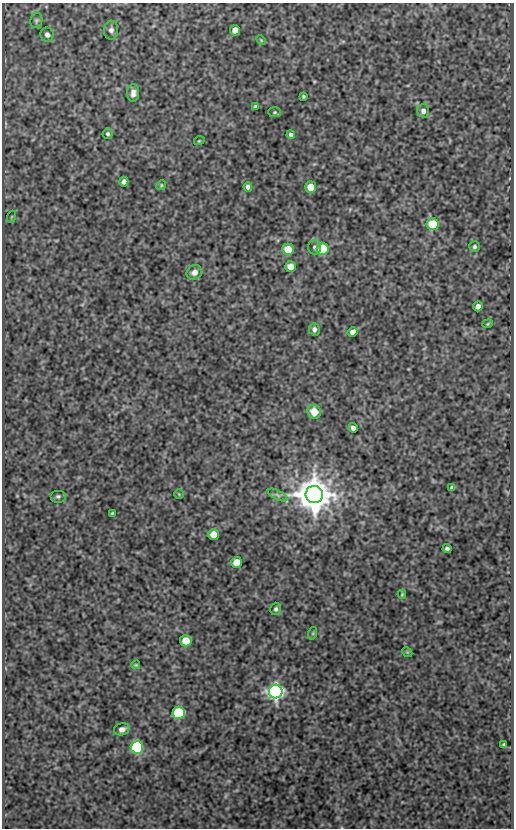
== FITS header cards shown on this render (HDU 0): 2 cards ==
NAXIS1  =                  512
NAXIS2  =                  826

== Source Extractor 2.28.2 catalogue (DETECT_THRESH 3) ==
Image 512 x 826 px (HDU 0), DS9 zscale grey, 1 PNG px = 1 image px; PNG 516 x 830 px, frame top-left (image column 1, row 826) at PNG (2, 3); each listed source drawn as its Kron ellipse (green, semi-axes under 4 px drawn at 4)
Background 113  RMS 0.59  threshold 1.77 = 3 sigma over >= 5 px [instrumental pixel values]
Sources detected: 51; all 51 listed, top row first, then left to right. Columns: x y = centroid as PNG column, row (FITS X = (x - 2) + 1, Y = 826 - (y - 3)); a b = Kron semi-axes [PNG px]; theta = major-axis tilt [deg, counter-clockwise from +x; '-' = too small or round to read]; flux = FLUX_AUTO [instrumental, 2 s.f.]
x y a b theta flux
36 20 8 6 76 85
111 30 9 7 89 140
235 30 5 5 - 400
47 35 7 6 - 130
261 40 6 3 -46 40
133 93 9 6 88 200
303 96 4 3 - 55
255 106 3 3 - 46
423 111 7 6 - 190
275 112 6 5 - 63
108 134 5 5 - 85
291 135 4 4 - 100
199 141 5 3 - 37
124 182 5 4 - 170
161 185 5 4 - 48
248 187 4 4 - 130
311 187 5 5 - 810
11 217 6 4 70 43
433 224 6 6 - 1700
314 247 7 6 - 97
474 247 5 5 - 74
288 249 6 5 - 780
323 249 6 6 - 3600
290 267 5 5 - 380
194 272 8 7 - 210
478 306 5 5 - 180
488 324 5 4 - 44
314 329 6 5 - 130
353 332 5 4 - 180
314 412 7 6 - 600
353 428 5 4 - 180
452 488 4 4 - 89
179 494 4 4 - 40
314 494 9 8 - 110000
277 495 11 4 -27 130
58 496 8 6 0 100
112 513 3 2 - 40
213 535 5 5 - 510
447 549 4 4 - 110
237 562 5 5 - 720
402 594 4 4 - 41
276 609 6 5 - 92
313 633 6 4 72 64
186 641 6 5 - 760
407 652 5 4 - 45
136 665 4 3 - 50
276 691 7 7 - 19000
179 713 6 6 - 4700
122 729 8 6 17 210
504 744 3 3 - 57
137 747 6 6 - 6200

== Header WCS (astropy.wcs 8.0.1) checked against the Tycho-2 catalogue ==
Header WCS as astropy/WCSLIB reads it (CRVAL/CRPIX/CD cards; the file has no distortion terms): RA---SIN/DEC--SIN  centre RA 14:02:50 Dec +53:54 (210.71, +53.90 deg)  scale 1 arcsec/px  FOV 8.5' x 13.8'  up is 0 deg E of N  parity normal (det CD < 0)
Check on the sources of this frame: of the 51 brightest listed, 3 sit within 1.5 arcsec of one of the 5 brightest Tycho-2 stars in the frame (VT <= 12.56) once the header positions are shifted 0.39 arcsec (0.03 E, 0.39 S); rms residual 0.37 arcsec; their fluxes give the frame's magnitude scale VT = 22.10 - 2.5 log10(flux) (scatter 0.47 mag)
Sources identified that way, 3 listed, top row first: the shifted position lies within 1.5 arcsec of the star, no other Tycho-2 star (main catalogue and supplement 1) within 3.0 arcsec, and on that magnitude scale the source's flux lands within +1.5 / -3 mag of the star's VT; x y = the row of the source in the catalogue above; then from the Tycho-2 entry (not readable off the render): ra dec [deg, ICRS J2000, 3 dp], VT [Tycho-2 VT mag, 2 dp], TYC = Tycho-2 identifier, HIP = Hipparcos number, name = IAU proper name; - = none
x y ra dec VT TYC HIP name
314 494 210.682 +53.874 10.55 3852-176-1 - -
276 691 210.700 +53.819 11.41 3852-1199-1 - -
137 747 210.765 +53.804 12.15 3852-520-1 - -